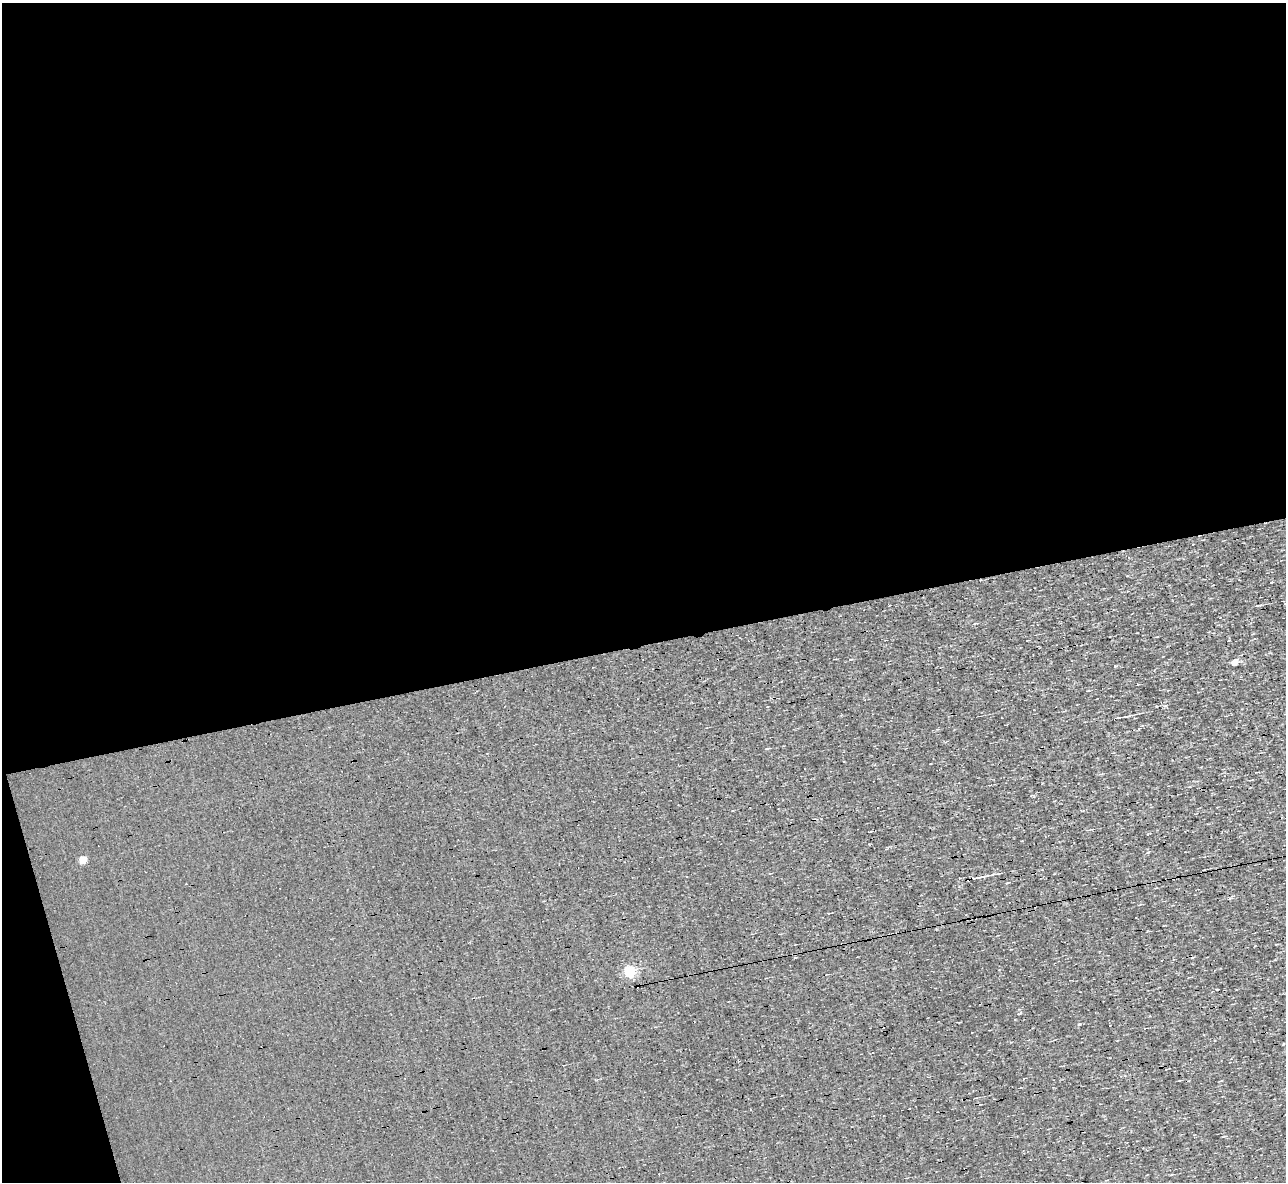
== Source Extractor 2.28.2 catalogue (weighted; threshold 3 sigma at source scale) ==
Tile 1 of 4 x 4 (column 1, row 1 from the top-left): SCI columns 1-1284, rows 3686-4865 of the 5135 x 5132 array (HDU 1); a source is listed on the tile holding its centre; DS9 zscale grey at full resolution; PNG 1288 x 1184 px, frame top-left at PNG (2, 3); no overlay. Shown black and unused: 56% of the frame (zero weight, under 3 of 4 exposures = <1% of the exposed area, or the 3 px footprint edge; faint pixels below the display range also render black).
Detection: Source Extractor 2.28.2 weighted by HDU 2 'WHT'; one run over the whole footprint, this tile lists its part. Background 0.00167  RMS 0.043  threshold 0.195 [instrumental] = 3 sigma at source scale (4.5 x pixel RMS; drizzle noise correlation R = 1.50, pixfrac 1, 0.05/0.05 arcsec/px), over >= 5 px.
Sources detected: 12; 4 cosmic-ray / hot-pixel residue — not listed; the other 8 listed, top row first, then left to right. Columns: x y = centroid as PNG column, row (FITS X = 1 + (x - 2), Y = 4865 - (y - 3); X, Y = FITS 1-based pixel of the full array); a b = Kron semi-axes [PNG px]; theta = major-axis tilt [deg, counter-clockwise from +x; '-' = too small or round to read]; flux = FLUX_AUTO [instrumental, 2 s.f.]
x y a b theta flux
1257 605 7 3 10 5.4
1234 662 5 4 - 61
1117 718 6 3 8 7.1
766 749 4 3 - 5.1
82 860 5 4 - 83
977 878 30 3 11 38
629 971 5 5 - 420
659 1174 2 2 - 3.8
Overlapping masked pixels (flux is a lower limit): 1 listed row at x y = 977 878